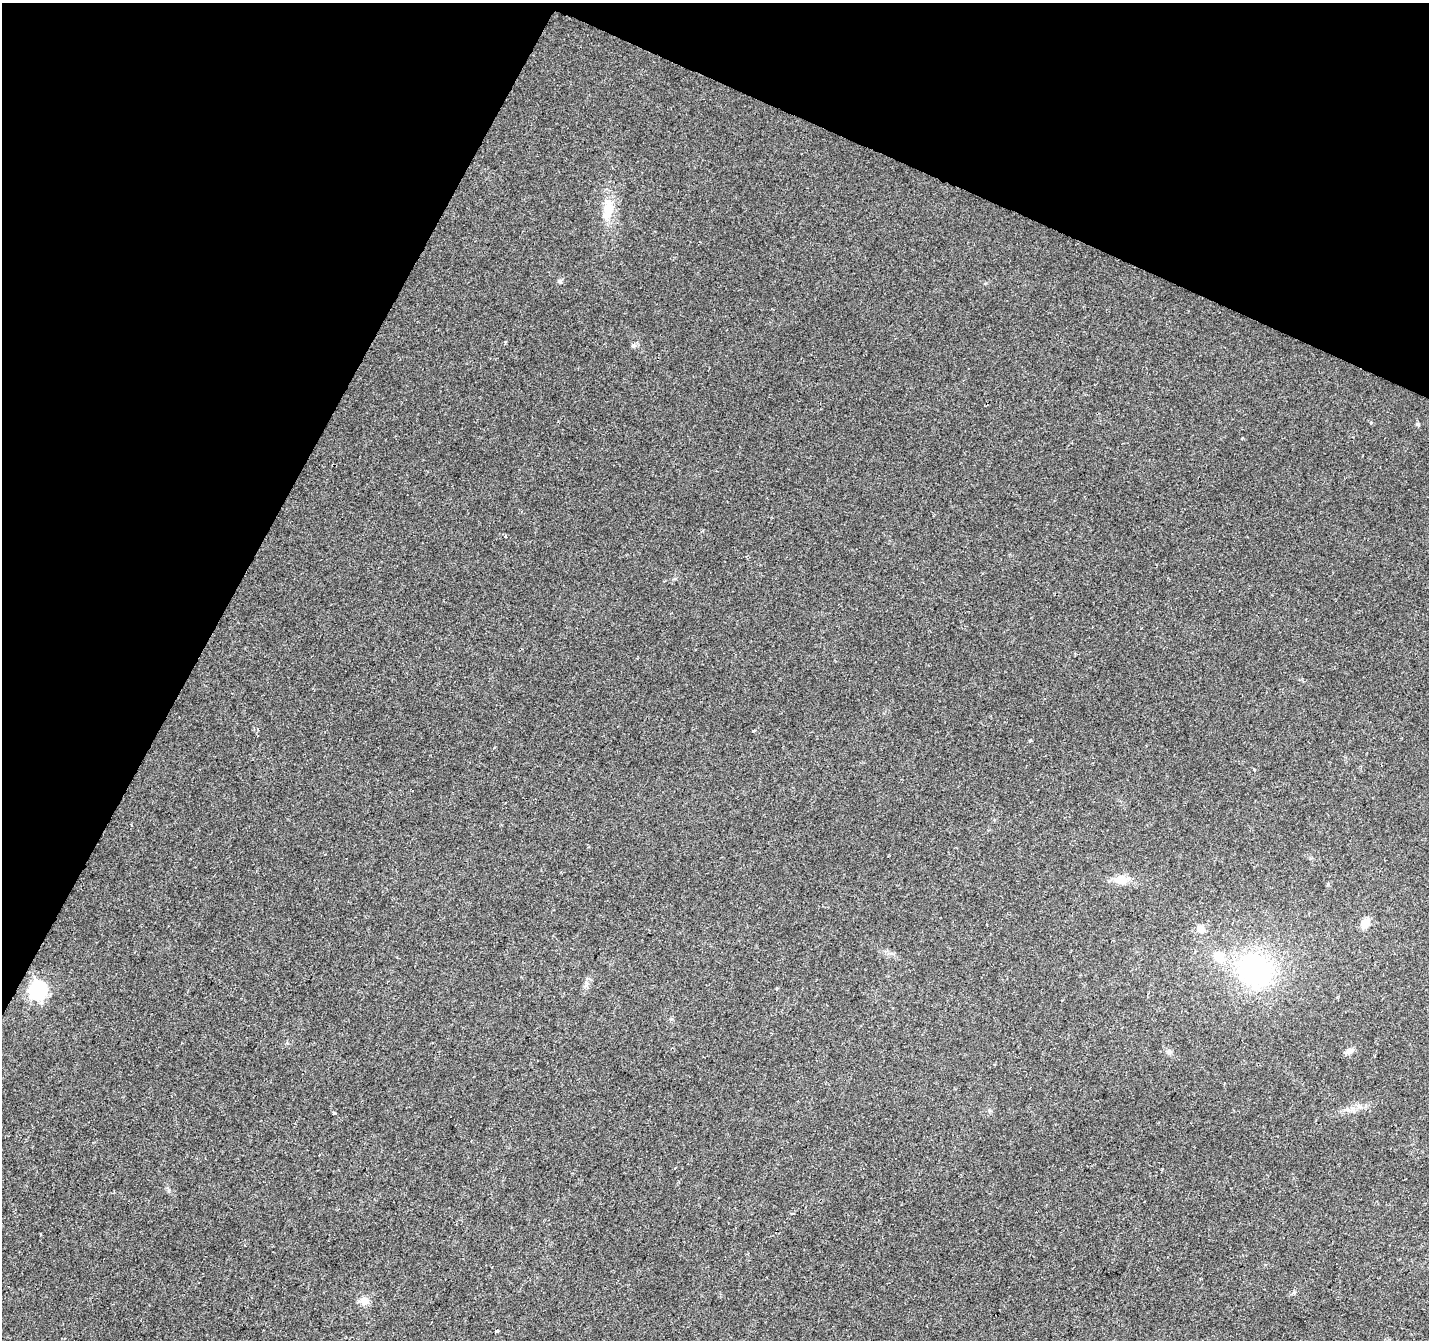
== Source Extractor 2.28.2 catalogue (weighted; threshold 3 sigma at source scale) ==
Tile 2 of 4 x 4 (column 2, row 1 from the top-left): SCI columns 1428-2854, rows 4217-5554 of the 5715 x 5822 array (HDU 1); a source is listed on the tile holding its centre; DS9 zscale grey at full resolution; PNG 1431 x 1342 px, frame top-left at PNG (2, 3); no overlay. Shown black and unused: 24% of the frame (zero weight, under 2 of 3 exposures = <1% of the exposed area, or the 3 px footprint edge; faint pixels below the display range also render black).
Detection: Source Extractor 2.28.2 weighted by HDU 2 'WHT'; one run over the whole footprint, this tile lists its part. Background 0.0438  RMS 0.0065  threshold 0.0293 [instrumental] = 3 sigma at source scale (4.5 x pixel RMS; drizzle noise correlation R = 1.50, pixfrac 1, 0.0396/0.0396 arcsec/px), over >= 5 px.
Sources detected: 20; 1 inside a brighter listed object's ellipse — not listed separately; the other 19 listed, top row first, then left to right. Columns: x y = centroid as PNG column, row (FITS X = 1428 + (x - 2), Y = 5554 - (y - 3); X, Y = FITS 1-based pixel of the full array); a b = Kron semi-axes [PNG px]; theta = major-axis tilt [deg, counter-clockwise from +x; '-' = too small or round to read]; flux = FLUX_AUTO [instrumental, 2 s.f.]
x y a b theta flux
608 210 27 13 74 14
560 281 6 5 - 1.1
633 345 7 5 7 1.4
1371 423 5 4 - 0.67
1418 424 6 5 - 0.88
505 536 4 3 - 1.1
753 731 3 2 - 1
1254 769 5 3 - 0.59
1120 879 16 11 1 8.1
1365 923 12 9 52 6.6
1200 929 9 9 - 4.6
1254 970 41 35 -33 99
777 988 3 3 - 0.63
38 990 7 7 - 180
1169 1051 6 6 - 1.5
1349 1051 11 7 30 2.9
334 1113 3 3 - 1.3
364 1301 13 10 54 4.7
497 1331 4 3 - 1.3
Unlisted compact peaks at least as high as the median listed source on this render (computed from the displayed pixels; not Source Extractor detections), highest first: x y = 1030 740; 169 1191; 671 1019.